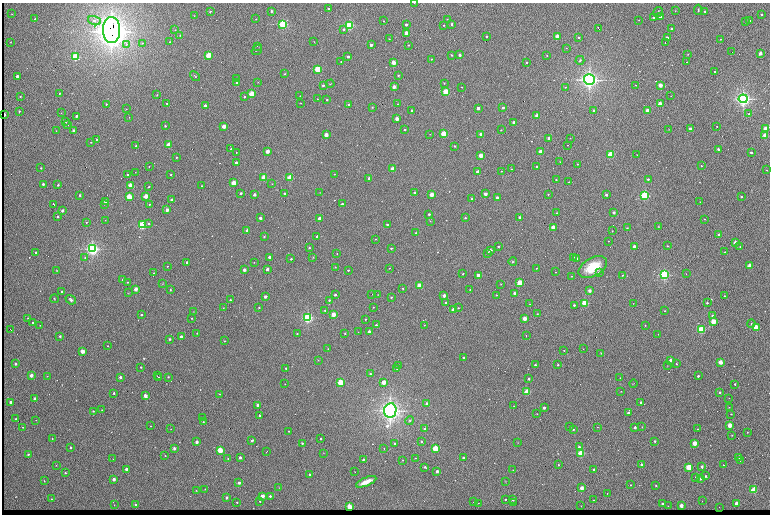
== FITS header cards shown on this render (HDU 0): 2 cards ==
NAXIS1  =                 1536 /fastest changing axis
NAXIS2  =                 1024 /next to fastest changing axis

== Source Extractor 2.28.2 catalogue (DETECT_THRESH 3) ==
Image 1536 x 1024 px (HDU 0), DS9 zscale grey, zoomed out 1/2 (1 PNG px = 2 x 2 image px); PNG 772 x 516 px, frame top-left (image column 1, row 1023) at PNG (2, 3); each listed source drawn as its Kron ellipse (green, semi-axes under 4 px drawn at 4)
Background 753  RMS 26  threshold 77.3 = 3 sigma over >= 5 px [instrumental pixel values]
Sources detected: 620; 86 cannot appear on this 1/2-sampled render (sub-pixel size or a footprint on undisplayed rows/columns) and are neither listed nor drawn; of the other 534, the 500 brightest by FLUX_AUTO listed and drawn (34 fainter detections omitted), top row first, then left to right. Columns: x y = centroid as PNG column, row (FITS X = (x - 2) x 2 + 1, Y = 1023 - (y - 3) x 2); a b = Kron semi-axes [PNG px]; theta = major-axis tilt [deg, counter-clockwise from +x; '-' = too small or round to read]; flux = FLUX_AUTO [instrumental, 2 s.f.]
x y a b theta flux
414 3 2 1 - 2.2e+03
329 9 2 2 - 1.2e+04
698 10 5 2 - 5.5e+03
210 11 3 3 - 4.9e+03
271 11 2 2 - 1.5e+04
675 11 2 2 - 1.8e+03
705 11 2 2 - 1.4e+04
658 12 5 2 - 6.2e+03
12 14 2 2 - 2.1e+03
761 14 2 2 - 1.2e+04
194 16 2 2 - 2.6e+03
660 16 2 2 - 4.8e+04
654 17 3 2 - 5.6e+03
35 19 2 2 - 5.0e+03
256 19 2 2 - 2.2e+03
447 19 2 1 - 2.4e+03
639 20 2 1 - 2.1e+03
94 21 6 4 -20 1.6e+04
383 21 2 2 - 2.5e+03
750 21 2 2 - 9.6e+03
745 22 2 2 - 2.0e+03
283 24 3 3 - 8.3e+05
452 24 2 2 - 1.9e+04
349 25 3 3 - 8.5e+05
406 25 2 2 - 2.5e+04
444 25 2 2 - 5.7e+03
344 29 3 2 - 1.1e+04
599 29 3 1 - 1.4e+04
672 29 2 2 - 2.3e+04
112 30 13 8 -89 7.9e+06
175 30 3 2 - 2.9e+03
407 33 2 2 - 1.2e+05
180 35 3 2 - 2.7e+03
487 36 2 2 - 4.7e+03
557 37 2 2 - 9.8e+04
579 37 2 2 - 1.1e+04
667 37 2 2 - 2.6e+04
389 39 2 2 - 2.5e+03
720 39 2 2 - 3.4e+03
314 41 3 2 - 1.7e+03
11 42 2 2 - 1.6e+03
170 42 3 3 - 3.9e+03
665 42 2 1 - 1.5e+04
142 43 3 3 - 5.9e+03
127 44 4 3 - 1.1e+04
371 45 2 2 - 3.3e+04
408 45 2 2 - 5.6e+03
257 46 2 1 - 1.6e+03
566 48 2 2 - 2.1e+03
257 50 6 2 35 3.1e+03
732 52 2 1 - 5.6e+03
760 53 2 2 - 7.2e+04
688 54 3 2 - 2.9e+03
208 55 2 2 - 3.7e+05
451 55 2 2 - 9.1e+03
460 55 2 2 - 3.0e+04
547 55 2 2 - 4.2e+03
75 57 3 3 - 6.4e+05
348 57 2 2 - 2.6e+04
431 59 2 2 - 4.3e+03
580 60 4 3 - 6.5e+03
341 62 2 1 - 2.7e+03
393 62 2 2 - 1.4e+05
687 62 2 2 - 2.4e+03
526 63 2 2 - 4.9e+03
317 69 3 2 - 4.7e+05
715 72 2 2 - 1.2e+04
284 74 2 2 - 2.9e+03
398 75 2 2 - 6.5e+03
17 76 2 2 - 2.9e+04
195 76 5 2 - 4.6e+03
236 79 2 2 - 3.6e+03
589 80 5 5 - 2.5e+06
237 82 2 2 - 1.3e+04
258 82 2 1 - 2.0e+03
444 83 2 2 - 4.8e+03
330 84 4 2 - 2.7e+03
323 85 3 2 - 7.0e+03
636 85 2 2 - 3.1e+03
660 85 2 2 - 1.5e+05
394 87 2 2 - 8.6e+04
462 87 2 1 - 3.5e+03
565 87 3 2 - 4.0e+03
446 92 2 2 - 4.4e+05
59 94 2 2 - 4.7e+03
252 94 2 2 - 3.5e+05
157 95 2 2 - 5.0e+03
20 96 2 2 - 2.9e+03
245 96 2 2 - 9.5e+03
300 96 2 1 - 1.6e+03
671 96 2 1 - 2.2e+03
317 99 2 1 - 3.0e+03
327 99 2 2 - 7.9e+03
743 99 4 4 - 1.7e+06
167 103 2 2 - 5.3e+03
301 103 2 1 - 2.2e+03
106 104 2 1 - 6.9e+03
349 104 2 2 - 1.2e+04
398 104 2 1 - 1.9e+03
660 104 2 2 - 1.6e+05
205 106 2 2 - 7.2e+04
372 107 3 3 - 3.2e+03
478 108 2 2 - 4.3e+04
503 108 2 2 - 2.0e+04
126 109 2 2 - 2.6e+03
412 110 2 2 - 1.1e+04
594 110 2 2 - 1.8e+04
647 110 2 2 - 9.8e+04
19 111 2 2 - 6.2e+03
61 113 2 2 - 1.7e+03
749 114 2 2 - 5.7e+03
4 115 2 2 - 6.0e+04
76 116 2 2 - 2.0e+04
537 116 2 2 - 1.3e+05
129 117 2 2 - 1.9e+03
397 119 2 2 - 1.1e+05
65 121 2 2 - 1.0e+04
514 123 2 2 - 8.5e+04
68 125 2 2 - 1.7e+03
165 126 2 2 - 9.8e+03
224 126 2 2 - 1.0e+05
717 126 2 2 - 4.0e+03
669 129 3 2 - 1.8e+03
690 129 2 2 - 2.6e+04
766 129 3 2 - 2.4e+05
73 130 2 2 - 2.7e+04
404 130 2 2 - 5.7e+03
501 130 2 2 - 4.1e+03
56 131 2 2 - 1.8e+03
430 134 2 2 - 2.8e+03
443 134 2 2 - 2.9e+05
481 134 2 2 - 9.8e+04
326 135 2 2 - 1.1e+05
765 135 2 2 - 1.8e+05
549 138 2 2 - 6.2e+04
570 138 2 1 - 2.3e+03
97 139 2 2 - 8.1e+03
91 142 2 1 - 2.4e+03
169 145 2 2 - 2.2e+05
568 145 2 1 - 2.4e+03
136 146 2 2 - 1.1e+04
455 146 2 2 - 1.1e+04
231 149 2 2 - 4.4e+03
718 149 2 2 - 2.6e+04
267 151 2 2 - 1.0e+05
540 151 2 2 - 7.5e+04
751 152 2 2 - 1.4e+04
236 153 2 1 - 2.7e+03
610 154 3 2 - 5.9e+05
481 155 2 2 - 1.5e+05
637 155 2 1 - 1.8e+03
176 157 2 2 - 5.9e+03
236 162 2 2 - 1.9e+04
560 162 2 2 - 2.0e+03
578 164 2 2 - 2.6e+03
701 166 2 2 - 5.4e+03
149 167 2 2 - 2.9e+03
537 167 2 2 - 1.3e+04
41 168 2 2 - 5.8e+03
393 169 2 2 - 1.1e+05
512 169 2 2 - 3.8e+03
767 170 2 1 - 2.9e+03
501 171 2 2 - 2.3e+03
135 172 2 1 - 1.7e+03
478 172 2 2 - 5.7e+04
334 174 2 1 - 1.8e+03
127 175 2 2 - 8.0e+03
171 175 2 2 - 7.4e+03
264 178 2 2 - 3.7e+05
290 178 2 2 - 3.1e+05
369 178 2 2 - 2.4e+04
648 179 2 2 - 8.2e+03
556 180 2 2 - 5.3e+03
569 182 2 2 - 2.9e+03
234 183 2 2 - 2.3e+05
43 184 2 2 - 2.0e+04
272 184 2 2 - 1.8e+03
58 185 2 2 - 9.7e+03
130 186 2 2 - 2.5e+05
202 186 2 2 - 3.7e+03
149 187 2 2 - 6.8e+03
241 193 2 2 - 1.3e+04
320 193 2 2 - 1.6e+03
415 193 2 2 - 4.0e+04
285 194 2 2 - 2.3e+04
485 194 2 2 - 5.1e+04
548 194 2 2 - 4.0e+03
80 195 2 2 - 1.2e+04
254 195 2 2 - 3.5e+04
432 195 2 2 - 1.2e+05
606 195 2 2 - 2.4e+04
146 196 2 2 - 1.6e+05
645 196 3 3 - 8.7e+05
129 197 2 2 - 3.7e+05
741 197 2 2 - 8.7e+03
497 198 2 2 - 3.1e+04
472 199 2 2 - 1.4e+04
172 200 2 2 - 6.7e+04
105 202 2 2 - 1.4e+04
700 202 2 2 - 2.6e+03
54 204 3 1 - 7.7e+03
104 204 2 2 - 2.2e+03
149 204 2 2 - 5.1e+03
342 204 2 2 - 1.0e+04
167 210 2 2 - 4.8e+04
62 211 2 2 - 3.5e+04
614 212 2 2 - 2.5e+04
557 213 2 2 - 4.6e+03
429 214 2 2 - 1.0e+04
58 216 2 2 - 1.4e+04
519 217 2 2 - 1.3e+04
260 218 2 2 - 3.4e+04
465 218 2 2 - 6.2e+03
320 219 2 2 - 7.7e+04
704 219 2 1 - 2.3e+03
105 220 2 2 - 1.8e+03
430 221 3 2 - 3.7e+03
86 222 2 2 - 2.8e+03
149 223 2 2 - 1.0e+04
387 224 2 2 - 7.4e+03
142 225 3 3 - 7.5e+05
658 227 2 2 - 2.4e+03
553 228 2 2 - 1.6e+05
627 228 2 2 - 5.4e+03
247 230 2 2 - 1.6e+04
612 231 2 2 - 3.4e+03
416 233 2 2 - 3.6e+03
719 234 2 2 - 1.5e+04
317 236 2 2 - 1.4e+04
264 237 3 2 - 3.3e+03
375 239 2 2 - 2.4e+03
608 241 2 1 - 2.5e+03
735 242 2 2 - 4.9e+04
499 246 2 2 - 8.3e+03
634 246 2 2 - 4.2e+04
667 246 2 2 - 4.7e+03
740 247 2 1 - 2.1e+03
309 248 2 2 - 8.7e+03
391 248 2 2 - 8.7e+03
92 249 4 4 - 1.5e+06
490 251 2 2 - 6.2e+04
35 252 2 2 - 8.6e+03
725 252 2 2 - 5.4e+03
488 253 2 2 - 1.6e+04
337 254 2 2 - 2.9e+03
269 257 2 2 - 3.5e+04
313 257 4 3 - 3.3e+03
574 257 2 2 - 2.3e+03
85 258 3 3 - 5.1e+03
577 258 2 2 - 5.7e+03
291 259 2 2 - 9.7e+03
187 262 2 2 - 9.9e+03
254 262 2 2 - 1.7e+03
513 262 4 4 - 5.9e+03
750 265 2 2 - 2.6e+05
167 266 2 1 - 2.9e+03
335 267 2 2 - 2.9e+03
593 267 15 9 30 1.5e+05
389 268 2 2 - 2.4e+03
537 268 2 2 - 2.5e+03
267 269 2 2 - 3.3e+04
57 270 2 2 - 2.0e+03
244 270 2 2 - 4.5e+04
348 270 2 2 - 6.3e+03
555 272 2 2 - 2.2e+03
153 273 2 2 - 3.1e+03
599 273 2 2 - 9.4e+03
463 274 2 2 - 3.9e+03
686 274 2 2 - 2.2e+03
478 275 2 2 - 7.1e+04
622 275 2 2 - 4.1e+03
664 275 3 3 - 1.1e+06
571 276 2 2 - 2.5e+03
123 280 2 2 - 1.9e+04
127 282 2 2 - 2.6e+03
520 283 2 2 - 3.8e+05
162 284 3 2 - 2.4e+03
501 284 2 2 - 1.7e+03
420 286 2 2 - 2.6e+05
136 289 2 2 - 8.5e+04
403 289 2 2 - 3.9e+03
470 289 2 1 - 2.0e+03
170 290 3 2 - 3.5e+03
62 291 2 2 - 9.1e+03
590 291 2 2 - 4.1e+04
128 293 3 2 - 2.1e+03
515 293 2 2 - 3.9e+04
372 294 2 1 - 5.1e+03
335 295 2 2 - 1.3e+04
378 295 2 2 - 1.6e+03
496 295 2 2 - 3.3e+03
444 296 2 2 - 5.4e+04
725 296 2 2 - 5.6e+03
265 297 2 2 - 3.5e+04
391 297 2 2 - 5.3e+03
54 299 4 2 - 3.4e+03
71 300 5 3 - 1.2e+04
230 300 2 2 - 5.6e+03
329 300 4 3 - 5.8e+03
446 302 2 2 - 8.4e+03
585 303 3 2 - 5.9e+05
633 303 2 2 - 1.6e+03
707 303 2 2 - 7.2e+03
530 304 2 2 - 1.9e+03
574 305 2 2 - 1.2e+04
259 307 2 2 - 4.3e+03
373 307 2 2 - 2.8e+03
223 308 2 2 - 2.0e+03
458 308 2 2 - 3.4e+03
454 309 2 2 - 1.1e+05
193 311 2 2 - 1.7e+03
325 311 3 3 - 5.0e+03
665 311 2 2 - 3.6e+03
333 314 2 2 - 1.6e+05
537 314 2 2 - 2.4e+03
141 315 2 2 - 7.6e+03
712 316 2 2 - 2.5e+04
28 318 2 2 - 5.1e+03
192 318 2 2 - 4.9e+03
307 318 3 3 - 1.1e+06
524 318 2 2 - 1.4e+05
366 319 2 1 - 2.9e+03
713 321 2 2 - 3.6e+05
33 322 2 2 - 7.4e+03
751 323 4 3 - 5.0e+03
40 325 2 1 - 3.5e+03
376 325 2 2 - 1.1e+04
424 325 2 1 - 3.4e+03
645 325 2 2 - 2.9e+03
756 327 2 2 - 3.6e+05
10 329 4 1 - 9.3e+03
701 330 3 3 - 6.1e+05
369 331 2 2 - 2.5e+04
358 332 2 1 - 4.5e+03
197 333 2 2 - 4.4e+03
297 333 2 2 - 5.7e+03
345 333 2 2 - 3.6e+03
658 334 2 2 - 1.7e+03
60 336 3 2 - 6.7e+03
526 336 2 2 - 2.6e+03
181 337 2 2 - 2.8e+04
170 339 2 2 - 1.2e+04
224 341 2 2 - 3.0e+03
107 346 2 2 - 3.9e+03
328 349 2 1 - 3.0e+03
583 349 2 2 - 1.6e+03
564 350 2 2 - 3.9e+03
82 351 2 2 - 1.6e+05
601 353 2 2 - 4.1e+03
463 358 2 2 - 1.1e+04
318 360 2 2 - 3.0e+03
670 360 2 2 - 4.6e+04
720 362 2 2 - 1.6e+05
15 364 2 2 - 2.0e+04
676 364 2 2 - 6.4e+03
535 365 2 2 - 6.7e+03
558 365 2 2 - 8.8e+03
399 366 2 1 - 2.8e+03
667 366 2 2 - 1.6e+03
141 367 2 2 - 8.4e+03
286 368 2 2 - 5.6e+03
397 369 2 2 - 1.9e+03
370 374 2 2 - 8.8e+03
31 375 2 2 - 8.7e+04
47 376 2 1 - 1.8e+03
157 376 2 1 - 4.6e+03
698 376 2 2 - 1.2e+04
120 377 2 2 - 2.6e+04
159 377 2 1 - 6.6e+03
168 377 2 2 - 5.3e+03
620 378 2 2 - 2.3e+03
529 379 2 2 - 1.4e+04
340 382 2 2 - 3.7e+05
384 382 2 2 - 1.5e+05
633 383 4 2 - 2.1e+03
285 384 2 1 - 2.0e+03
735 384 2 2 - 1.3e+04
621 391 2 1 - 2.0e+03
527 392 2 2 - 4.1e+05
719 392 2 2 - 1.8e+04
114 393 2 2 - 1.2e+04
219 394 2 2 - 3.9e+03
145 396 2 2 - 9.7e+04
34 398 2 2 - 2.7e+04
729 398 2 2 - 2.4e+03
11 402 2 2 - 4.3e+04
641 403 2 2 - 3.9e+04
427 404 2 2 - 3.9e+04
258 405 2 2 - 6.6e+04
514 406 2 1 - 2.1e+03
544 408 2 2 - 2.7e+04
729 408 4 1 - 2.3e+03
102 410 2 1 - 1.9e+03
390 410 7 6 - 3.3e+06
93 411 2 2 - 6.9e+03
628 413 2 2 - 1.8e+04
537 414 2 1 - 2.0e+03
731 414 2 2 - 4.8e+03
259 415 2 2 - 8.9e+03
202 417 2 2 - 4.2e+03
16 419 2 2 - 8.0e+03
36 420 2 2 - 2.2e+03
410 420 4 4 - 6.8e+03
203 422 2 2 - 5.0e+03
730 425 2 2 - 1.9e+05
151 426 2 1 - 3.2e+03
22 427 2 2 - 2.6e+03
570 427 2 2 - 1.5e+04
597 427 2 2 - 1.9e+03
635 427 2 2 - 3.6e+04
642 427 2 2 - 2.0e+03
171 429 2 1 - 2.8e+03
425 429 2 2 - 1.8e+04
573 429 2 2 - 7.9e+03
698 429 2 2 - 2.5e+03
289 431 2 2 - 3.8e+03
747 432 2 2 - 2.9e+03
732 435 2 2 - 2.8e+03
52 439 2 2 - 3.7e+03
321 439 2 2 - 8.7e+03
252 440 3 2 - 8.0e+03
421 441 3 2 - 8.6e+03
655 441 2 2 - 1.1e+04
197 442 2 2 - 4.8e+04
302 443 2 2 - 7.4e+03
395 443 2 2 - 1.4e+04
518 443 2 2 - 1.9e+03
695 443 2 2 - 1.9e+05
70 447 2 2 - 1.5e+04
579 447 2 2 - 1.3e+04
174 448 2 2 - 3.4e+04
384 448 2 2 - 1.9e+03
435 448 2 2 - 3.8e+05
220 450 2 2 - 3.1e+05
267 452 2 1 - 3.2e+03
323 453 3 2 - 1.9e+03
581 453 3 2 - 5.0e+05
28 454 2 2 - 9.7e+03
165 456 2 2 - 2.4e+03
228 458 2 2 - 3.3e+03
240 458 2 2 - 3.2e+04
415 458 2 2 - 2.0e+03
463 458 2 2 - 2.2e+04
739 458 2 1 - 3.1e+03
113 459 2 1 - 1.9e+03
363 459 3 2 - 7.7e+03
402 460 2 1 - 2.2e+03
740 461 2 1 - 1.8e+03
56 465 2 2 - 2.7e+03
558 465 2 2 - 6.3e+03
642 465 2 2 - 5.4e+04
723 465 2 2 - 4.1e+03
702 466 2 2 - 2.0e+04
425 467 2 2 - 1.6e+04
689 467 2 2 - 4.5e+05
126 469 2 2 - 5.4e+04
593 469 2 2 - 6.6e+03
513 470 2 1 - 2.0e+03
437 471 2 2 - 4.0e+04
355 472 2 1 - 2.6e+03
65 473 2 2 - 8.2e+03
310 474 2 2 - 8.3e+03
706 476 2 2 - 1.4e+04
696 477 2 2 - 8.9e+03
700 478 2 2 - 2.0e+04
114 479 2 2 - 5.4e+04
44 481 2 2 - 4.8e+03
366 482 11 3 22 5.0e+04
506 482 2 2 - 1.8e+03
239 483 2 2 - 3.7e+04
631 485 2 2 - 3.0e+03
656 486 2 2 - 7.0e+03
279 488 2 2 - 1.7e+03
582 488 3 3 - 2.2e+04
205 489 2 2 - 3.4e+03
196 490 2 2 - 2.1e+03
754 490 2 2 - 4.3e+05
607 493 2 1 - 5.5e+03
262 496 2 2 - 8.3e+04
270 496 2 2 - 1.4e+04
227 498 2 2 - 2.9e+04
51 499 2 2 - 2.4e+03
505 499 2 2 - 6.1e+03
513 500 2 2 - 1.3e+04
594 500 2 1 - 2.9e+03
260 501 2 2 - 5.3e+03
702 501 2 2 - 1.6e+03
237 502 2 2 - 6.3e+03
474 502 2 1 - 8.9e+03
478 503 2 1 - 2.9e+03
513 503 2 2 - 5.5e+03
736 503 2 2 - 7.8e+04
662 504 2 2 - 1.5e+04
114 505 2 1 - 3.3e+03
135 505 2 2 - 1.4e+04
581 506 2 2 - 3.1e+03
668 506 2 1 - 1.8e+03
681 506 2 2 - 1.0e+05
349 507 2 2 - 2.6e+05
719 507 2 1 - 1.7e+03
At the frame edge (FLAGS 8, measured only in part): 1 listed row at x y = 414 3
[34 fainter detections neither listed nor drawn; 86 sub-pixel or undisplayed-footprint detections neither listed nor drawn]